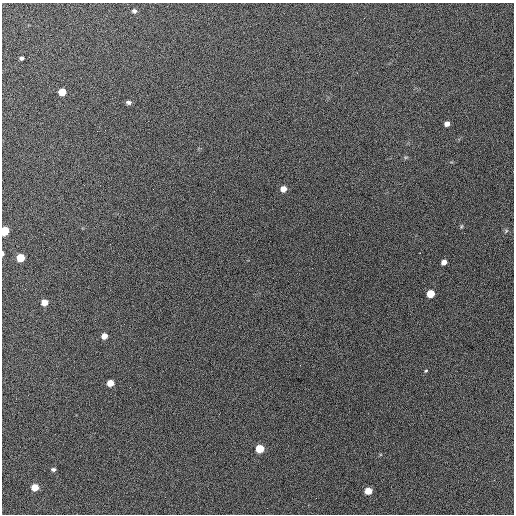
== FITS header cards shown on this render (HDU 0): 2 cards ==
NAXIS1  =                  512 / Axis length
NAXIS2  =                  512 / Axis length

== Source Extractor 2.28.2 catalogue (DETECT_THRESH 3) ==
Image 512 x 512 px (HDU 0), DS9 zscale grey, 1 PNG px = 1 image px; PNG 516 x 516 px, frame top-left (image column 1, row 512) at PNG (2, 3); no overlay
Background 693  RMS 28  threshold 82.6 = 3 sigma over >= 5 px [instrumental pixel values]
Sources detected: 24; all 24 listed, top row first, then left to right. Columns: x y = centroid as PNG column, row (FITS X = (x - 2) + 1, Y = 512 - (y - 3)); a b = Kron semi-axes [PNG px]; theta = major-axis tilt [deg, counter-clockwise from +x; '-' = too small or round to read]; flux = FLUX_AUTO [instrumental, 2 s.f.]
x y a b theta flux
134 11 5 5 - 4800
364 18 3 2 - 1400
22 58 4 4 - 4200
62 92 5 5 - 46000
128 102 6 4 -2 4900
447 124 5 4 - 9500
406 157 6 4 18 2400
283 189 5 5 - 19000
461 226 7 3 81 2300
5 231 6 5 - 87000
506 231 6 4 72 2200
420 253 2 2 - 2300
3 254 5 2 - 4600
21 258 5 5 - 63000
444 262 5 4 - 10000
431 294 5 5 - 50000
44 302 5 5 - 23000
104 336 5 5 - 17000
426 371 5 4 - 2000
110 383 5 5 - 29000
260 449 5 5 - 67000
53 469 5 4 - 4200
35 487 5 5 - 35000
368 491 5 5 - 34000
At the frame edge (FLAGS 8, measured only in part): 2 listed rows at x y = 5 231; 3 254